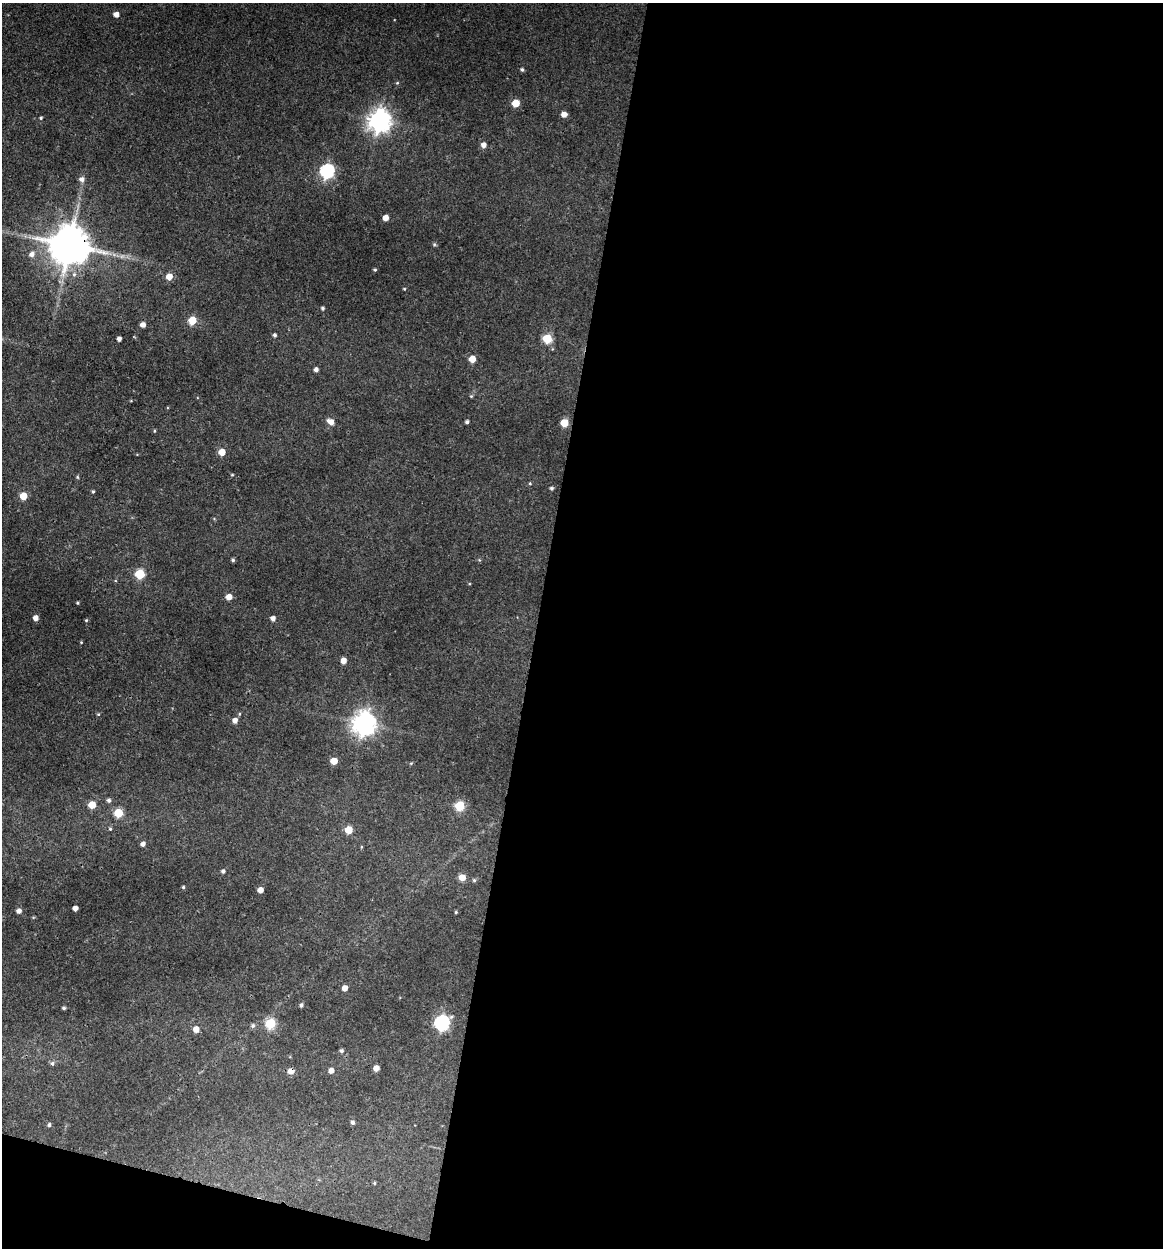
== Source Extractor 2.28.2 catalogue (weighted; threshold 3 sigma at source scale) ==
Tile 16 of 4 x 4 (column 4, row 4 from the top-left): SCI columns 3726-4886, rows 2-1247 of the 5007 x 4987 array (HDU 1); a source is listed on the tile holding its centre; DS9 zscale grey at full resolution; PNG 1165 x 1250 px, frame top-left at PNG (2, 3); no overlay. Shown black and unused: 56% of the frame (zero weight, under 3 of 4 exposures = <1% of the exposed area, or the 3 px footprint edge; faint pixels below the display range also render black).
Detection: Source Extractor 2.28.2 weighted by HDU 2 'WHT'; one run over the whole footprint, this tile lists its part. Background 0.118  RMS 0.0043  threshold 0.0193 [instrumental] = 3 sigma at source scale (4.5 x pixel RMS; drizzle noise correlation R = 1.50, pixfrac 1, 0.05/0.05 arcsec/px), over >= 5 px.
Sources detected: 83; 1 too faint to see at this stretch — not listed; the other 82 listed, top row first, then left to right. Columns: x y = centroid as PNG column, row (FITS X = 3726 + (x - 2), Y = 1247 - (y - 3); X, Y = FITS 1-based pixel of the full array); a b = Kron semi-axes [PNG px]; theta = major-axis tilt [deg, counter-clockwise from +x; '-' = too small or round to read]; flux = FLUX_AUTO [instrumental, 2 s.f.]
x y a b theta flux
116 14 5 5 - 2.9
522 69 4 4 - 0.9
397 83 5 4 - 0.44
515 103 5 5 - 9.3
564 114 5 5 - 3.3
41 118 4 3 - 0.53
379 121 8 8 - 350
483 145 5 5 - 2.4
327 171 7 6 - 75
82 179 7 7 - 1.9
385 218 4 4 - 4.1
434 244 5 4 - 0.63
70 245 12 11 - 1500
32 254 7 6 - 2.2
375 270 4 4 - 0.55
169 277 5 5 - 5.3
404 289 4 3 - 0.4
323 308 4 4 - 0.79
192 320 5 5 - 14
143 325 5 4 - 2.5
275 335 4 4 - 0.91
547 338 5 5 - 22
119 339 4 4 - 1.8
472 359 5 5 - 6
316 369 4 4 - 1.6
471 396 5 4 - 0.5
331 422 8 5 -33 3.4
467 422 4 3 - 0.97
564 423 5 5 - 12
154 431 4 3 - 0.4
222 452 5 5 - 6.3
232 475 4 3 - 0.43
77 477 5 4 - 0.49
530 483 4 4 - 0.44
551 488 4 4 - 0.84
93 491 4 4 - 0.55
23 496 5 5 - 8.5
233 560 4 4 - 0.77
479 560 5 4 - 0.48
140 574 5 5 - 22
229 597 5 5 - 4.4
77 603 4 3 - 0.49
35 618 5 4 - 2.7
273 618 5 5 - 1.8
86 620 4 4 - 0.45
81 642 4 3 - 0.36
343 661 5 5 - 3.5
98 714 4 4 - 0.44
235 720 5 5 - 2.5
364 724 8 8 - 390
334 761 5 5 - 6.6
411 763 5 4 - 0.46
109 800 5 5 - 1.2
92 805 5 5 - 8
460 806 5 5 - 22
118 813 6 5 - 16
110 829 5 5 - 0.62
348 830 5 5 - 11
143 844 5 5 - 1.7
223 871 5 4 - 1.1
462 877 5 5 - 5.2
474 880 5 5 - 0.66
183 887 4 4 - 0.59
260 890 5 4 - 4
75 908 4 4 - 2.4
19 911 5 5 - 1.9
456 912 4 3 - 0.51
345 988 5 4 - 3.5
301 1005 5 4 - 0.93
64 1008 4 3 - 0.68
442 1023 7 6 - 100
270 1024 6 5 - 24
253 1026 6 6 - 0.97
196 1029 5 5 - 3.9
341 1051 5 4 - 0.98
52 1063 6 5 - 1
376 1068 5 5 - 3.2
291 1071 6 6 - 3.3
331 1071 5 5 - 2.7
352 1122 5 4 - 1.1
49 1125 5 5 - 0.9
374 1183 4 4 - 0.47
Overlapping masked pixels (flux is a lower limit): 2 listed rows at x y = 70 245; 291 1071